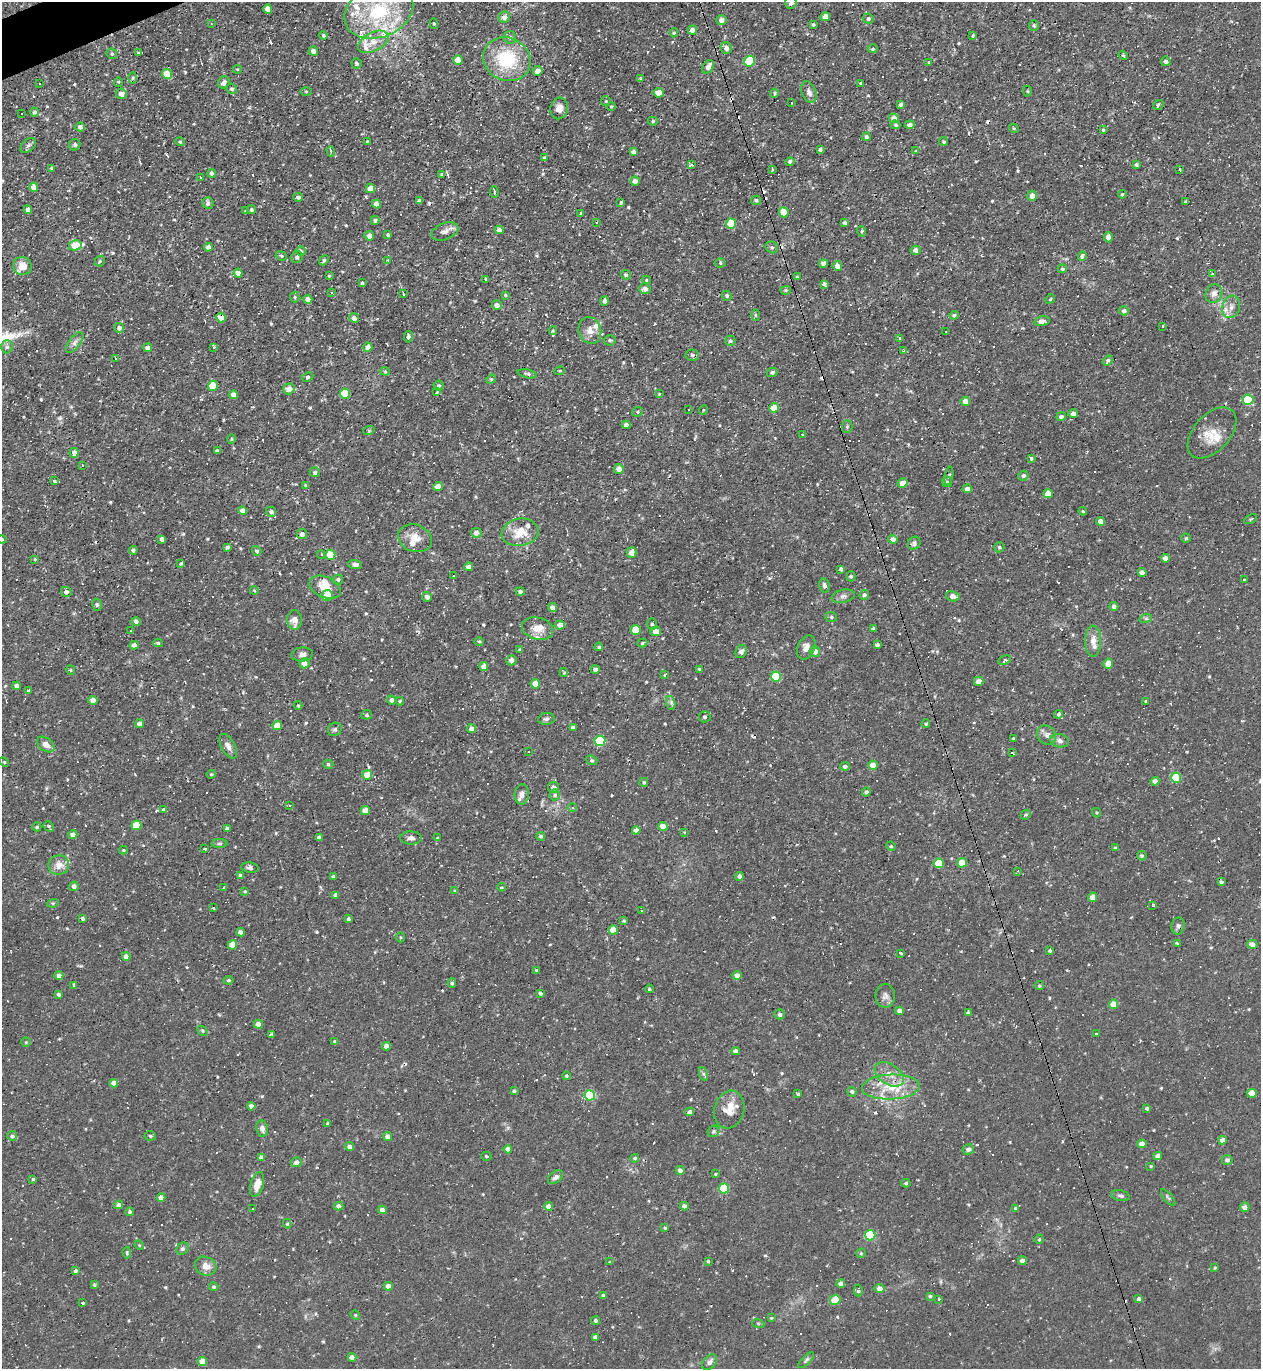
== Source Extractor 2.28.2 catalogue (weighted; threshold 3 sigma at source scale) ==
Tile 11 of 4 x 4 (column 3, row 3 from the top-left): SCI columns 2662-3920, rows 1368-2734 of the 5452 x 5468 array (HDU 1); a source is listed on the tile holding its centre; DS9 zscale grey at full resolution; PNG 1263 x 1371 px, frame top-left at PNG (2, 2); each listed source drawn as its Kron ellipse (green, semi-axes under 4 px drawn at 4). Shown black and unused: <1% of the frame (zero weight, under 2 of 3 exposures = <1% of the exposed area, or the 3 px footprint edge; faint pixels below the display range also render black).
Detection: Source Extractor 2.28.2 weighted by HDU 2 'WHT'; one run over the whole footprint, this tile lists its part. Background 0.0324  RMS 0.0034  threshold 0.0155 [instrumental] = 3 sigma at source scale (4.5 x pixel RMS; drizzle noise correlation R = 1.50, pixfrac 1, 0.05/0.05 arcsec/px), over >= 5 px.
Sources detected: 699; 103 cosmic-ray / hot-pixel residue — neither listed nor drawn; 20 inside a brighter listed object's ellipse — not listed separately; of the other 576, all 500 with FLUX_AUTO >= 0.326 (the completeness limit of this list) listed and drawn (76 fainter detections not listed), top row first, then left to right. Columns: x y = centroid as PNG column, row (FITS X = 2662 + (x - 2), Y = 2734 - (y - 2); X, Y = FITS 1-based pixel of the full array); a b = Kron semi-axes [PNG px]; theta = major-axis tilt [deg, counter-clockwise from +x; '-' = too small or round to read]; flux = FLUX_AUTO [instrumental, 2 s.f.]
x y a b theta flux
791 3 6 6 - 1.6
268 9 5 4 - 2.1
379 11 35 26 23 29
504 17 6 5 - 1.7
825 17 5 4 - 3.2
868 19 5 5 - 0.82
721 20 5 5 - 1.7
434 23 5 4 - 0.38
211 24 4 3 - 0.33
813 25 3 3 - 0.47
1034 26 5 5 - 0.5
692 30 5 4 - 2.4
674 33 4 4 - 0.71
323 35 4 4 - 0.55
972 36 4 4 - 0.43
510 37 6 6 - 0.83
373 42 16 9 27 3.9
726 48 6 5 - 1.5
873 49 5 3 - 0.49
313 51 5 4 - 2
138 53 3 2 - 0.46
112 54 5 5 - 0.73
1123 55 5 3 - 0.33
507 59 24 21 -27 20
458 60 5 4 - 4.5
749 61 5 5 - 19
1166 61 5 4 - 1.1
928 62 3 3 - 1.8
357 63 5 5 - 0.59
708 67 7 5 61 2.3
237 69 5 4 - 0.33
538 71 5 4 - 2.2
167 74 5 5 - 5.3
133 78 6 4 89 0.59
640 78 3 3 - 0.52
118 82 4 4 - 0.4
224 82 6 5 - 1.4
39 83 3 2 - 0.51
860 84 3 3 - 0.6
232 89 5 5 - 0.72
306 91 5 3 - 0.38
1028 91 5 3 - 0.34
809 92 11 7 -69 1.6
658 93 5 4 - 4.4
774 93 4 4 - 0.47
121 94 5 5 - 2.2
606 101 5 5 - 0.4
792 103 3 2 - 0.43
901 104 4 3 - 0.99
1158 105 5 4 - 0.78
611 106 4 3 - 0.37
559 108 11 8 76 2.5
35 112 4 4 - 0.73
21 114 3 3 - 0.4
894 118 5 5 - 2.8
653 121 5 4 - 0.51
896 125 5 4 - 0.47
910 125 5 4 - 1.4
80 127 4 4 - 1.2
1014 128 5 4 - 0.36
1103 130 4 3 - 0.43
866 137 4 4 - 0.71
367 141 3 2 - 0.51
180 142 5 4 - 0.42
944 142 4 4 - 0.52
28 145 9 5 44 1
75 145 6 5 - 0.8
820 149 4 3 - 1
331 151 5 3 - 0.44
916 151 4 2 - 0.33
633 152 4 4 - 1.2
544 158 4 3 - 0.74
790 162 5 4 - 0.79
691 165 4 3 - 4.2
1136 165 4 4 - 0.66
52 168 4 3 - 0.68
772 169 3 2 - 0.44
1179 169 3 3 - 0.71
212 173 4 4 - 0.79
442 174 4 4 - 0.35
201 177 3 3 - 0.56
635 181 5 4 - 2
34 187 4 4 - 3.2
370 188 5 4 - 3.6
494 192 5 3 - 0.7
1122 194 4 3 - 0.37
1032 196 5 5 - 2.1
298 197 4 4 - 0.87
756 200 5 5 - 0.77
419 201 3 3 - 0.55
621 202 3 3 - 0.51
1186 202 3 3 - 0.62
208 203 6 5 - 1
376 204 4 4 - 2.6
251 209 4 4 - 0.57
28 210 4 4 - 1.5
246 211 4 3 - 0.39
784 212 5 5 - 6.9
581 213 3 3 - 0.77
375 220 4 4 - 0.7
597 223 3 3 - 0.34
845 223 3 3 - 0.76
731 224 5 5 - 11
499 230 4 4 - 1.7
445 231 14 8 21 1.9
861 231 5 3 - 0.38
388 235 3 3 - 0.44
369 236 5 4 - 1.8
1108 237 5 4 - 2.1
75 245 6 5 - 11
208 247 4 4 - 1.8
772 247 6 5 - 0.71
916 250 5 4 - 1.6
301 251 5 4 - 0.6
281 256 6 4 -22 0.46
1082 256 5 4 - 1.1
297 257 6 5 - 0.9
324 260 5 4 - 0.66
388 260 4 3 - 0.38
100 261 5 5 - 0.55
720 263 5 4 - 0.5
824 264 4 4 - 1.7
23 266 9 9 - 4.5
837 266 5 4 - 2.2
1062 269 5 4 - 0.49
238 273 4 4 - 2.1
1213 274 3 3 - 0.69
626 275 5 4 - 0.52
329 276 3 3 - 0.37
797 277 3 3 - 0.38
486 279 4 3 - 0.64
646 280 4 4 - 0.34
362 283 4 3 - 0.43
824 284 4 4 - 1.4
645 289 6 5 - 1.8
786 290 5 4 - 0.5
331 292 4 3 - 0.36
403 294 3 2 - 0.34
1214 294 10 8 68 1.9
505 295 3 3 - 0.4
727 296 5 4 - 0.59
295 297 5 5 - 0.44
308 299 4 4 - 1.9
1050 299 5 4 - 0.43
604 301 5 4 - 0.97
497 305 5 4 - 1.9
1231 307 11 8 73 2.3
1124 311 5 4 - 0.98
755 315 6 4 -89 0.33
954 315 4 4 - 0.56
221 317 5 4 - 3.6
354 318 5 4 - 1.4
1042 321 7 4 15 2.6
1162 326 3 3 - 0.73
119 328 5 5 - 1.1
590 330 14 11 -72 3
553 331 4 3 - 0.33
946 332 3 3 - 0.88
408 337 5 4 - 0.71
899 339 3 3 - 2.2
610 340 5 5 - 0.65
730 341 5 5 - 0.61
75 342 12 5 54 1.4
7 347 6 5 - 0.86
214 347 3 3 - 0.44
368 347 4 4 - 1.6
148 348 4 4 - 1.7
904 351 3 2 - 0.36
692 355 6 5 - 0.8
116 358 4 3 - 1.3
1108 361 5 4 - 0.9
385 371 4 4 - 0.37
560 371 5 4 - 0.38
772 372 5 4 - 0.82
527 374 9 4 -11 0.71
308 377 6 4 28 0.55
491 379 5 4 - 0.41
213 386 5 5 - 8.3
439 386 5 5 - 0.59
289 389 6 5 - 2.3
437 392 3 2 - 0.42
345 394 5 5 - 9.5
659 394 4 3 - 0.33
233 395 4 4 - 2
1248 400 5 5 - 18
965 401 5 4 - 2.5
774 408 5 4 - 5.8
688 409 3 2 - 0.45
703 410 5 3 - 0.33
638 412 5 4 - 0.48
1073 414 4 4 - 1.7
1061 417 5 4 - 1
626 425 4 4 - 1.3
847 427 6 5 - 0.55
369 430 6 4 18 0.4
1212 433 30 18 48 7
802 435 3 2 - 0.38
232 439 5 3 - 0.35
217 451 4 3 - 0.71
74 453 5 4 - 1.6
1031 458 3 3 - 1.4
82 465 3 3 - 0.48
619 469 5 5 - 2.5
315 472 5 5 - 0.79
949 476 9 3 79 0.49
1023 476 5 4 - 0.71
54 481 3 2 - 0.39
947 482 5 5 - 0.72
902 483 5 4 - 2.2
305 485 3 3 - 0.35
438 486 4 4 - 3.2
967 489 4 4 - 1.4
1048 494 4 4 - 4.2
242 511 4 4 - 2.2
1083 511 4 3 - 0.36
271 512 5 5 - 0.99
1251 519 7 3 27 0.4
1100 521 4 4 - 2
520 532 19 13 9 6.9
476 533 5 5 - 1.7
302 534 5 5 - 1.5
415 538 17 13 -20 4.6
1186 538 4 4 - 0.48
2 539 5 4 - 0.42
162 539 4 4 - 1.5
893 539 4 4 - 1.6
914 543 7 6 - 0.9
227 547 4 3 - 0.74
999 547 5 5 - 0.55
133 550 4 4 - 0.81
257 551 5 4 - 0.82
631 552 5 5 - 2.7
321 555 4 3 - 0.4
330 555 5 5 - 7.5
1165 558 4 4 - 2.2
35 559 3 3 - 0.35
181 563 4 3 - 0.82
355 564 7 4 -2 0.99
469 567 4 4 - 2.1
841 569 4 3 - 1.5
1142 572 4 4 - 1.6
454 575 3 3 - 2.9
851 576 5 4 - 0.51
338 579 5 5 - 0.71
1244 579 3 2 - 0.66
824 586 7 5 -78 0.98
325 587 16 10 -24 4.5
254 590 4 3 - 0.33
520 591 4 4 - 1
66 592 5 5 - 1.1
327 595 5 5 - 7
864 595 5 4 - 0.7
843 596 11 6 12 1.3
953 596 7 5 -14 2.2
427 597 5 5 - 1.4
97 605 6 5 - 0.59
1114 606 4 4 - 1.2
552 607 4 4 - 1.6
831 617 6 5 - 0.63
1146 618 6 4 17 0.59
295 620 10 7 89 3.1
136 622 5 4 - 1.3
652 624 6 5 - 0.63
560 625 5 4 - 2.3
537 628 16 11 -14 3.8
873 629 4 3 - 0.98
636 630 5 5 - 8.5
131 631 3 2 - 0.54
656 631 5 4 - 2.7
479 641 4 3 - 0.39
1093 641 15 8 89 2.8
158 643 4 4 - 0.51
642 643 5 4 - 0.51
134 645 4 4 - 2.2
877 645 4 4 - 1
599 647 4 4 - 0.56
806 648 12 8 66 2.3
520 649 4 4 - 0.48
741 651 7 5 64 1.1
815 651 5 5 - 2.1
302 654 11 7 4 1.5
511 660 5 5 - 2.1
1004 660 6 4 27 0.83
304 663 5 5 - 2.4
1108 663 5 4 - 3.3
484 666 4 4 - 2
595 669 4 4 - 1.3
699 669 3 3 - 0.39
71 670 5 4 - 0.4
564 672 4 3 - 0.35
664 675 3 3 - 2.2
776 676 5 5 - 14
979 681 5 4 - 2.2
535 684 5 4 - 4.2
17 686 4 4 - 1.9
29 690 3 3 - 0.75
93 700 4 4 - 3.2
392 700 4 4 - 1.6
400 701 4 4 - 0.37
1146 701 4 4 - 0.43
671 703 7 4 -75 0.82
298 705 4 4 - 0.42
1058 714 4 4 - 0.61
367 715 5 5 - 0.55
705 717 6 5 - 0.77
546 719 8 5 8 0.81
140 724 4 4 - 2.3
926 724 4 3 - 0.42
277 725 4 4 - 5.1
573 728 4 4 - 1.4
335 729 7 6 - 0.82
471 729 4 4 - 1.9
1047 735 10 8 -52 1.5
1014 739 4 3 - 0.55
600 741 5 5 - 19
1060 741 9 6 -10 1.3
46 744 10 6 -38 2.2
228 746 13 6 -60 1.7
528 752 3 2 - 0.36
1012 753 3 2 - 0.65
592 760 6 4 -21 0.46
4 762 5 4 - 0.34
328 764 5 4 - 0.57
873 765 5 4 - 3.8
845 766 5 4 - 0.88
211 774 4 3 - 0.47
367 775 5 4 - 6.6
1176 778 5 5 - 14
1155 781 4 4 - 1.9
644 782 4 4 - 0.48
554 787 5 5 - 1.4
866 792 4 4 - 0.94
522 794 10 7 86 1.7
555 795 5 5 - 0.68
290 805 3 3 - 0.37
573 808 4 3 - 0.37
163 809 3 3 - 1.5
365 810 4 4 - 3.8
1096 813 5 3 - 0.33
1026 815 5 4 - 0.48
136 825 5 5 - 9.5
49 826 5 4 - 0.65
663 826 4 4 - 4
37 827 4 4 - 0.57
227 829 4 4 - 1.2
636 830 4 4 - 2
685 832 4 3 - 0.47
73 835 4 4 - 2.1
541 836 4 4 - 0.58
319 838 4 4 - 1.2
411 838 11 6 0 1.5
437 838 3 3 - 1.4
219 844 8 4 0 0.55
891 846 5 4 - 0.39
1115 848 3 3 - 0.4
205 849 4 3 - 1.3
123 850 4 4 - 0.36
1142 856 5 4 - 0.61
939 863 5 5 - 10
962 863 5 5 - 5.4
59 865 10 10 - 3.2
250 868 9 5 -8 0.88
1018 871 4 3 - 0.38
240 875 4 4 - 0.79
739 876 4 4 - 1.1
333 877 3 3 - 0.89
1221 882 4 3 - 0.83
74 886 4 4 - 1.6
223 887 3 2 - 0.53
501 887 4 3 - 0.48
245 891 4 3 - 0.35
455 891 4 3 - 0.34
336 895 4 4 - 1.6
1093 897 4 4 - 3.3
53 903 6 3 17 0.39
1153 905 3 3 - 1.7
213 907 3 3 - 0.96
641 910 3 2 - 0.49
83 918 4 3 - 0.8
348 919 4 4 - 0.59
624 921 3 3 - 0.42
1178 926 8 6 81 1
613 930 5 4 - 6.5
241 932 4 4 - 1.3
401 937 5 3 - 0.36
1177 943 3 3 - 0.41
1252 944 5 4 - 1.9
232 945 4 4 - 5.6
1050 951 4 3 - 0.5
901 953 3 3 - 0.41
126 956 4 4 - 2.2
536 970 4 4 - 0.35
59 975 4 4 - 1.9
737 976 4 4 - 3
229 980 5 4 - 0.59
452 983 4 4 - 0.63
74 985 4 3 - 0.52
1039 986 5 4 - 0.49
649 989 4 3 - 0.41
540 993 3 3 - 0.75
59 994 3 3 - 0.79
885 996 12 10 -89 1.6
1113 1004 4 4 - 4.9
900 1011 4 4 - 1.9
968 1012 4 4 - 0.63
780 1014 5 5 - 0.95
258 1024 4 4 - 2
202 1031 6 3 -45 0.38
272 1034 4 3 - 1.6
1096 1034 3 3 - 0.55
335 1041 4 4 - 0.47
26 1042 4 4 - 0.35
386 1046 4 4 - 1.9
736 1051 4 4 - 1.7
704 1074 7 4 -70 0.59
889 1074 16 10 -34 4
566 1076 4 4 - 0.55
114 1083 4 4 - 2.5
891 1087 29 12 3 9.4
514 1091 4 4 - 0.56
852 1092 4 4 - 0.86
1252 1093 4 4 - 4.4
798 1094 4 3 - 0.53
590 1095 5 5 - 20
251 1106 4 4 - 1.7
1147 1108 4 4 - 0.63
729 1109 19 14 74 5.4
690 1112 4 4 - 1.1
328 1123 3 3 - 0.53
262 1128 8 6 -82 1.6
714 1131 6 5 - 0.66
12 1136 5 5 - 1.1
150 1136 6 5 - 0.56
388 1136 4 4 - 1.7
1223 1140 4 4 - 2.8
1142 1144 5 4 - 2.1
349 1146 4 4 - 1.1
508 1149 4 4 - 2
968 1149 5 5 - 1.1
487 1156 5 3 - 0.41
1158 1156 4 4 - 2.2
261 1157 4 4 - 1.7
635 1158 4 4 - 0.56
1227 1160 5 5 - 1.2
296 1162 5 5 - 1.9
1151 1166 3 3 - 0.36
680 1170 4 4 - 1.3
715 1174 4 3 - 0.36
555 1177 8 5 38 1.5
33 1179 3 3 - 0.44
906 1183 4 4 - 0.48
257 1184 13 6 74 3.5
724 1189 5 5 - 16
1120 1196 9 5 -12 0.84
161 1198 4 4 - 2.5
1168 1198 10 3 -50 0.58
119 1205 4 4 - 1.7
339 1206 4 4 - 1.8
548 1206 4 4 - 2.1
684 1206 4 4 - 1.7
1245 1207 5 4 - 1.9
253 1209 3 3 - 0.53
1016 1209 4 4 - 1.4
382 1210 4 4 - 1.9
130 1212 4 4 - 0.71
287 1224 5 4 - 0.39
665 1228 4 4 - 0.55
870 1235 5 5 - 22
1039 1239 5 4 - 0.45
139 1245 5 3 - 0.33
182 1249 7 5 45 0.86
127 1252 6 4 -89 0.52
861 1253 4 4 - 0.46
708 1261 3 3 - 0.42
1022 1261 4 4 - 2
610 1262 4 3 - 0.34
206 1266 11 9 -25 2.7
1215 1268 3 3 - 0.34
76 1271 4 3 - 0.92
841 1284 4 4 - 2.1
94 1285 3 3 - 0.72
388 1286 4 4 - 2
214 1287 4 4 - 0.59
880 1288 5 4 - 2.1
858 1291 6 4 90 0.68
604 1296 4 4 - 1.5
930 1296 4 4 - 0.46
938 1299 3 3 - 2.1
1139 1299 4 3 - 0.99
835 1300 5 5 - 6.2
83 1303 3 3 - 0.63
355 1315 5 4 - 0.42
771 1318 4 4 - 0.33
596 1321 4 4 - 0.67
758 1323 6 4 -19 0.43
595 1337 4 4 - 1.8
352 1357 4 4 - 2.1
806 1360 10 4 45 0.74
203 1362 4 4 - 6.6
710 1362 9 6 48 1.6
Overlapping masked pixels (flux is a lower limit): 4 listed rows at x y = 221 317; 520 532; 1178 926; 891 1087
Isophote crosses this tile's border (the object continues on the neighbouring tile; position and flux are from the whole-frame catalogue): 3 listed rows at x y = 791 3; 379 11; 2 539